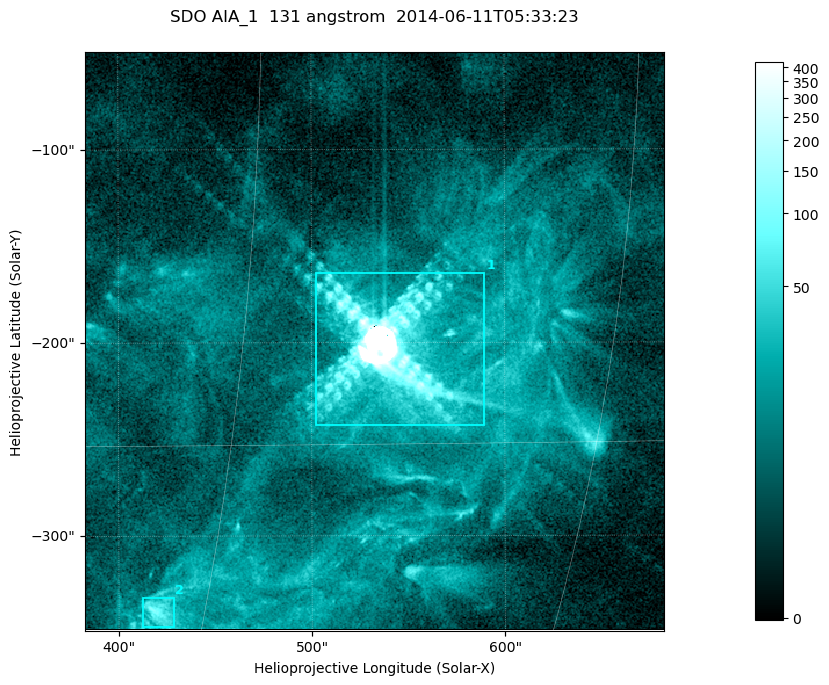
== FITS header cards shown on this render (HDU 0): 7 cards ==
TELESCOP= 'SDO     '           /
INSTRUME= 'AIA_1   '           /
WAVELNTH=                  131 /
WAVEUNIT= 'angstrom'           /
DATE-OBS= '2014-06-11T05:33:23.79' /
CTYPE1  = 'HPLN-TAN'           /
CTYPE2  = 'HPLT-TAN'           /

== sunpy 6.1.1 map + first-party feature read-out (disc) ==
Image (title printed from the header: SDO AIA_1  131 angstrom  2014-06-11T05:33:23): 499 x 499 px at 0.601 arcsec/px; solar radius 945 arcsec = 1573 px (partial field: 3.2% of the solar disc is inside the frame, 100% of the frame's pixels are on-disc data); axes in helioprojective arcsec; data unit not stated in the header (colour bar unlabelled)
Orientation: roll -0.139 deg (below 1 deg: not rotated)
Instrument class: DISC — disc imager (sunpy class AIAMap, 131 A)
Bright regions (active regions / flare kernels): reference = the on-disc median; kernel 5 px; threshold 5 sigma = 32.5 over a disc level ~7.59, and >= 1.15x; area >= 249 px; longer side >= 6 px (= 3.6 arcsec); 2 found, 2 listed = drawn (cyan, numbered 1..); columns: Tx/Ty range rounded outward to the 2 arcsec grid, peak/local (2 s.f.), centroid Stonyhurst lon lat
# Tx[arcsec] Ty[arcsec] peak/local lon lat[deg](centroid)
1 502..590 -244..-164 1839 +36 -12
2 412..428 -348..-332 13 +28 -20